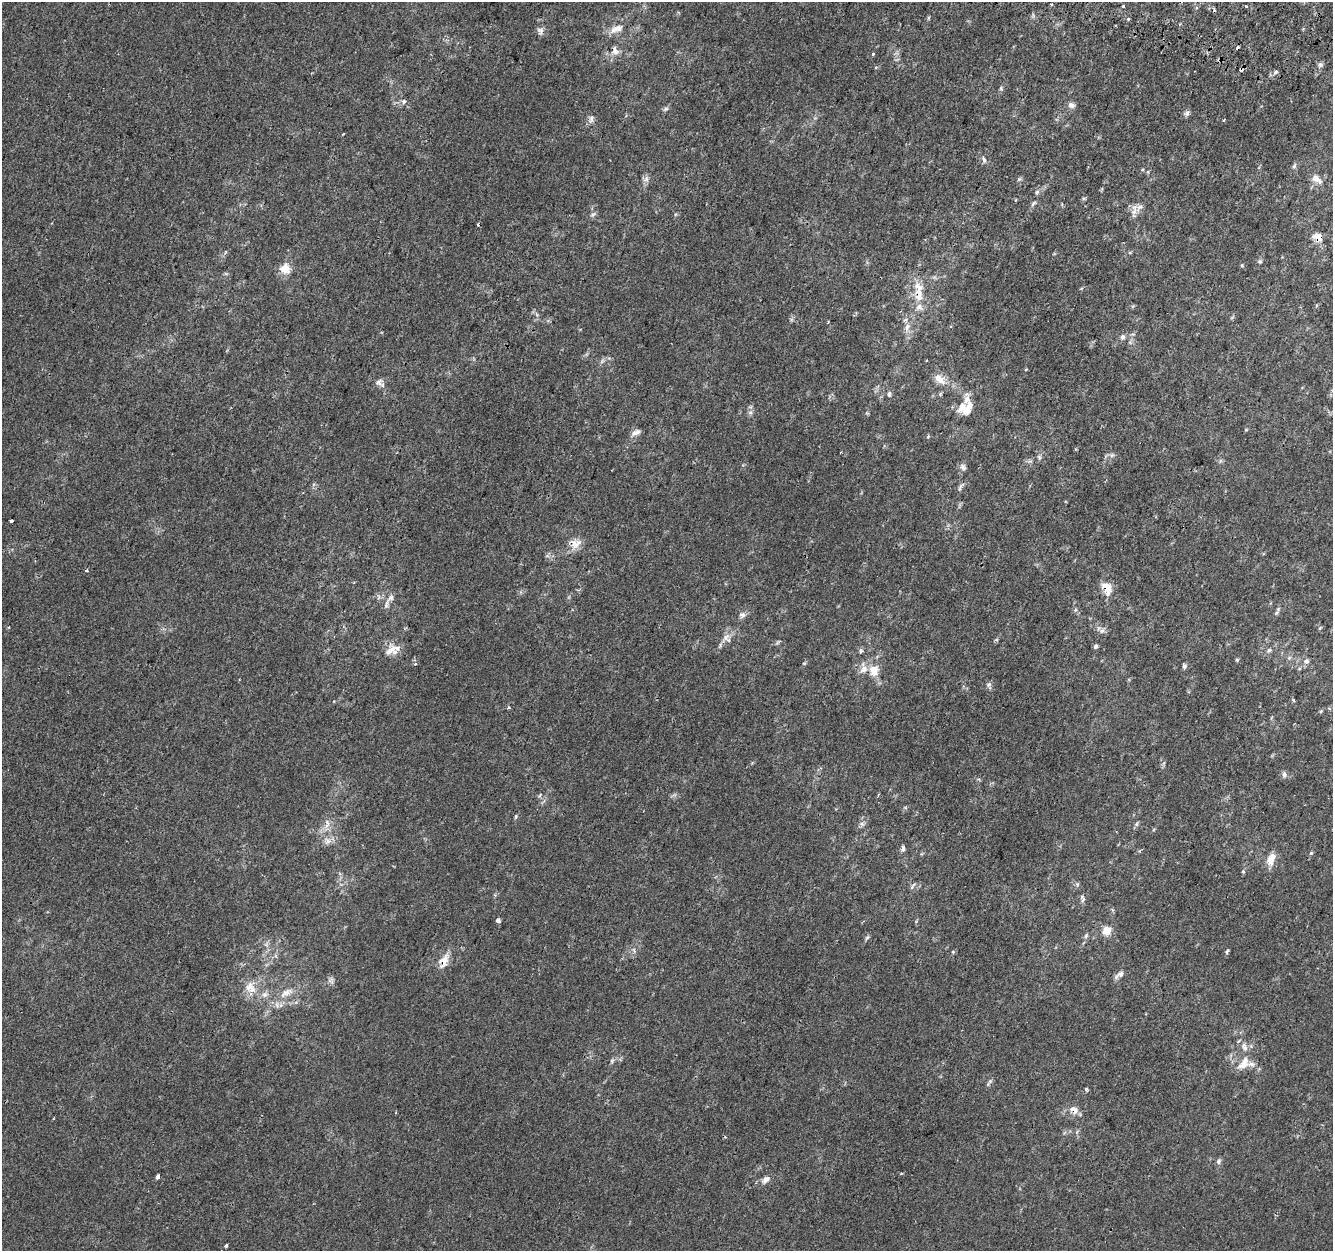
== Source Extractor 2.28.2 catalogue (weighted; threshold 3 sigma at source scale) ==
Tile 10 of 4 x 4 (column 2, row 3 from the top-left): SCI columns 1367-2697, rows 1578-2826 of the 5374 x 5589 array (HDU 1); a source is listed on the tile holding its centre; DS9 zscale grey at full resolution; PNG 1335 x 1253 px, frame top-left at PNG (2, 2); no overlay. Shown black and unused: <1% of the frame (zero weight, under 2 of 3 exposures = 3% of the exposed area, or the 3 px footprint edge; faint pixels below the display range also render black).
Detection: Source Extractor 2.28.2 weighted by HDU 2 'WHT'; one run over the whole footprint, this tile lists its part. Background 1.37e-04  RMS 0.0028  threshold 0.0124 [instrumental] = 3 sigma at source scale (4.5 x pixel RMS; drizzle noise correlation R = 1.50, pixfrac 1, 0.0396/0.0396 arcsec/px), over >= 5 px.
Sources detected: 120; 4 cosmic-ray / hot-pixel residue — not listed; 8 inside a brighter listed object's ellipse — not listed separately; the other 108 listed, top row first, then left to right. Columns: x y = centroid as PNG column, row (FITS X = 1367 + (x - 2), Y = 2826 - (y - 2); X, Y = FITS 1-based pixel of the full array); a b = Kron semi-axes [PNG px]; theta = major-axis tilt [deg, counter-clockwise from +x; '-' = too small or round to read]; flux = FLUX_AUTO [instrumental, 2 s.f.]
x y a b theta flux
1051 4 3 2 - 0.29
1123 6 3 3 - 0.97
928 18 6 4 89 0.36
618 28 16 9 7 2.8
540 31 11 8 -73 1.1
615 51 13 10 -77 1.9
873 54 3 3 - 0.56
1320 65 6 5 - 0.82
1275 72 3 3 - 4
1001 89 7 5 -70 0.48
404 101 7 6 - 0.79
1071 105 10 7 -26 1.1
665 109 9 5 27 0.59
1187 113 8 5 83 0.89
591 119 13 6 75 1.1
1224 120 3 3 - 0.76
984 160 9 4 -73 0.77
1294 166 8 5 70 0.65
646 179 9 7 50 1.1
1019 179 6 5 - 0.46
1316 179 15 9 -36 2.5
1037 192 7 5 46 0.56
1016 200 5 3 - 0.21
1033 203 9 5 46 0.63
1139 207 14 11 34 2.1
593 214 7 4 43 0.6
478 225 3 3 - 0.44
1318 237 12 8 -32 3.2
1260 262 6 6 - 0.51
1242 265 5 3 - 0.28
285 269 15 14 - 3.4
919 294 20 11 -89 4.5
907 327 11 7 77 1.6
1122 337 6 5 - 0.91
926 360 3 2 - 0.27
602 361 7 4 71 0.55
1026 369 4 3 - 0.24
941 380 15 12 -21 3
380 383 15 9 -41 1.6
889 394 7 5 86 0.67
965 409 18 16 18 5.2
750 412 7 6 - 0.81
1246 430 6 4 1 0.25
636 432 13 6 25 1.4
1112 455 7 6 - 0.76
1039 457 7 5 -76 0.67
963 467 10 7 -57 1
960 487 15 5 62 0.8
11 521 3 3 - 1.4
575 544 16 13 36 3.2
86 571 4 4 - 0.4
1106 588 16 10 -63 4
378 597 9 4 -82 0.61
390 598 19 7 46 1.8
1276 613 8 5 55 0.6
742 615 9 8 - 1.2
1320 628 6 3 71 0.33
1102 631 9 6 62 0.9
727 638 14 10 -54 2.2
778 642 7 3 45 0.39
1096 646 5 4 - 0.78
392 649 22 12 42 3.6
1269 650 8 5 31 0.74
861 651 6 5 - 0.67
1289 658 6 5 - 0.51
1237 660 5 5 - 0.36
1306 661 8 7 - 1.1
416 664 4 3 - 0.54
1184 666 7 5 80 0.58
874 670 14 12 75 3.8
989 685 11 6 -72 0.78
508 707 4 4 - 0.38
1321 711 6 4 45 0.35
1284 774 8 6 -79 0.93
674 795 7 4 18 0.55
878 795 4 3 - 0.27
516 817 7 3 82 0.38
327 824 16 7 80 2.2
862 824 6 5 - 0.68
1136 824 8 5 74 0.55
327 841 12 8 -63 1.8
903 849 8 5 84 0.81
1311 853 5 5 - 0.39
1271 859 17 9 72 3.4
1243 871 6 4 -55 0.3
912 886 10 3 53 0.52
1083 898 12 5 -81 0.83
498 920 4 4 - 1.4
1107 930 12 11 - 3
1086 936 8 5 64 0.61
867 937 8 5 49 0.59
1227 951 6 4 55 0.46
953 952 5 4 - 0.34
444 961 18 10 65 3.6
1120 974 11 8 27 1.3
331 981 9 8 - 0.99
250 987 17 12 -48 3.9
286 993 21 10 27 4
265 994 9 8 - 1.5
612 1061 7 5 70 0.59
1244 1063 22 12 56 4.1
989 1082 13 4 55 0.63
1086 1089 5 3 - 0.54
1074 1110 13 9 -36 2.2
1218 1161 8 6 74 0.83
157 1177 5 3 - 1.3
765 1180 14 8 39 1.7
226 1246 4 3 - 0.48
Overlapping masked pixels (flux is a lower limit): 6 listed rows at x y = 615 51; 1318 237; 919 294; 1106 588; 444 961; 1074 1110